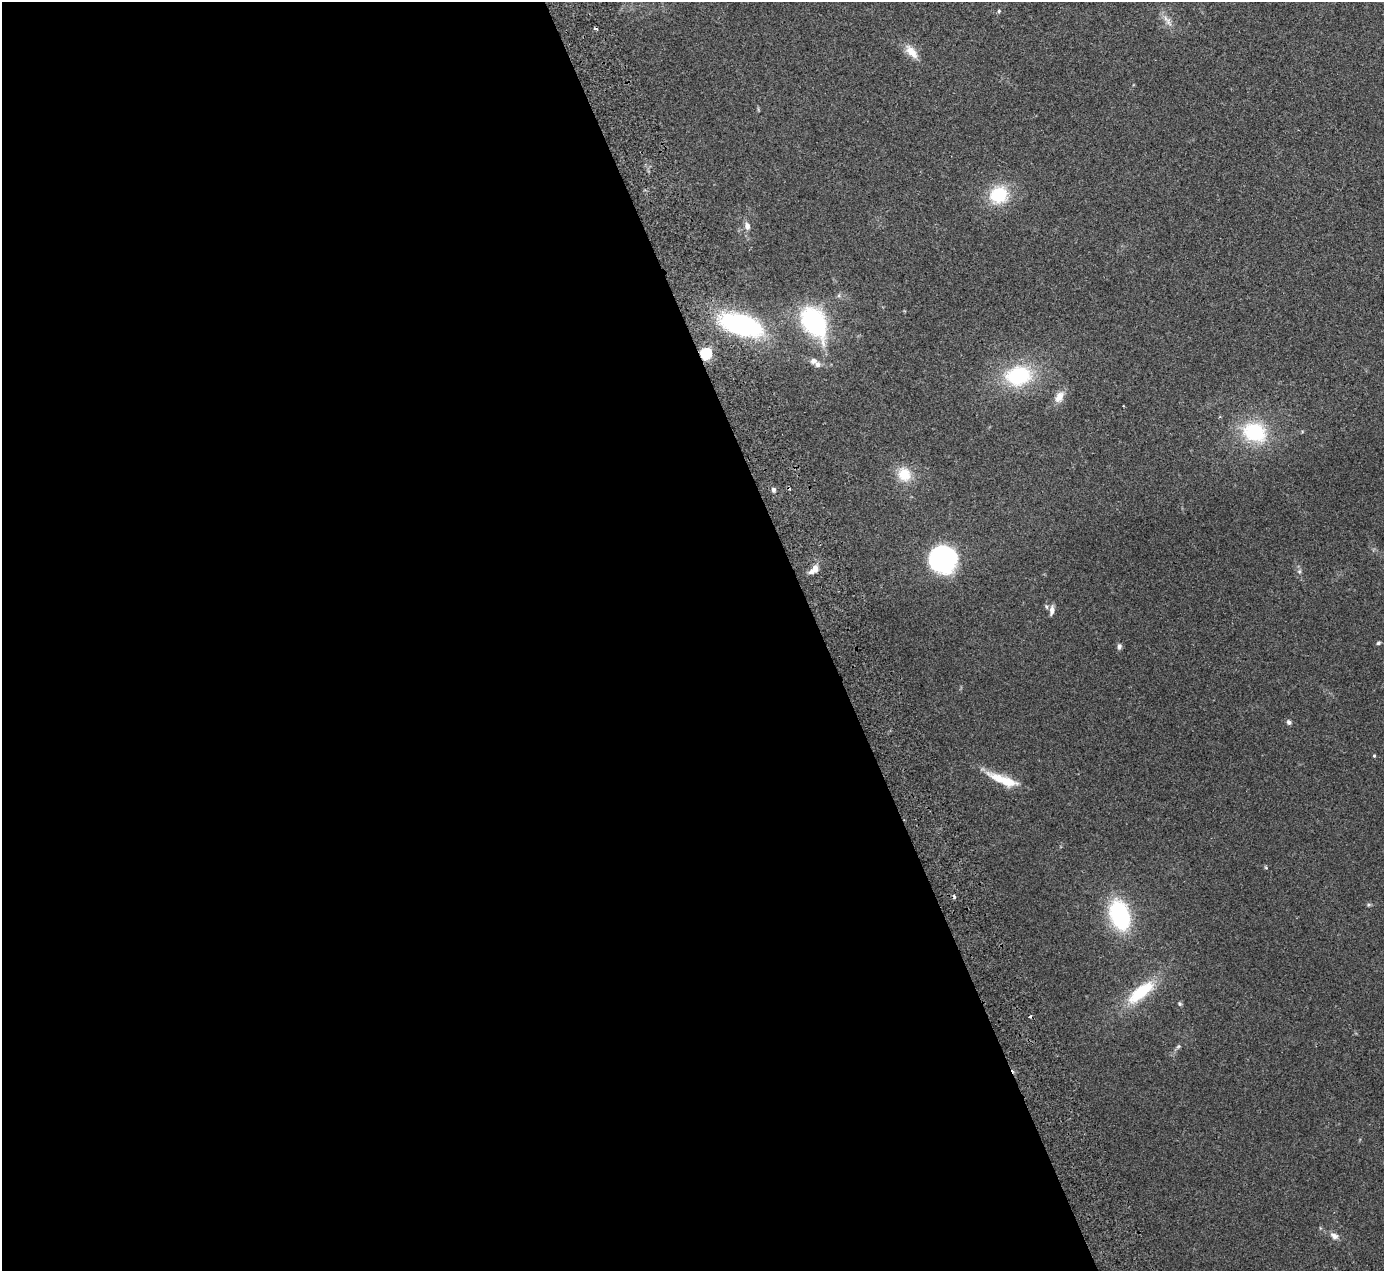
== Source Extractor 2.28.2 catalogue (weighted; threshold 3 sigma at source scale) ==
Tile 9 of 4 x 4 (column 1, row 3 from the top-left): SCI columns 55-1436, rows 1450-2718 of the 5636 x 5565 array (HDU 1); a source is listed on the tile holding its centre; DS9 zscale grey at full resolution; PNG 1386 x 1273 px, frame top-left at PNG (2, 2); no overlay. Shown black and unused: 59% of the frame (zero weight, under 2 of 3 exposures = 3% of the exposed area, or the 3 px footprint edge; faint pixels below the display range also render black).
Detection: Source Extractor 2.28.2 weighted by HDU 2 'WHT'; one run over the whole footprint, this tile lists its part. Background 0.0772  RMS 0.0083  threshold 0.0374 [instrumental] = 3 sigma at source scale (4.5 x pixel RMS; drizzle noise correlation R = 1.50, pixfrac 1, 0.05/0.05 arcsec/px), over >= 5 px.
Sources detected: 35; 4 cosmic-ray / hot-pixel residue — not listed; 2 inside a brighter listed object's ellipse — not listed separately; the other 29 listed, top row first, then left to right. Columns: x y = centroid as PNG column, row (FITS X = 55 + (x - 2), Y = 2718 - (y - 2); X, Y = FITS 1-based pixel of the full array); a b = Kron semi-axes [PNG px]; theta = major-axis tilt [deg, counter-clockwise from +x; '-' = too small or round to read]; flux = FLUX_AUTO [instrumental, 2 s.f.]
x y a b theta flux
999 11 5 4 - 1
1168 22 15 7 -72 5
911 52 22 10 -49 9.6
999 195 21 19 22 34
747 226 10 7 -77 4
814 322 38 24 -58 89
741 325 32 14 -16 180
706 353 5 5 - 100
813 361 9 7 7 3.6
1018 376 31 23 10 60
1059 397 17 11 62 7.6
1254 432 29 22 -20 52
904 474 20 17 -51 17
773 489 5 5 - 2.2
943 559 21 21 - 160
814 569 13 7 44 7.2
1299 571 6 5 - 1.6
1052 610 13 6 83 3.9
1378 643 6 4 18 1.3
1119 646 7 6 - 2.1
1289 722 6 6 - 1.9
1374 756 4 4 - 0.78
998 778 34 11 -28 17
1266 868 4 4 - 1
1120 915 28 17 -73 86
1141 992 44 16 39 37
1179 1004 6 4 -55 1.2
1178 1046 6 5 - 1.4
1334 1236 11 7 -33 4.5
Overlapping masked pixels (flux is a lower limit): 1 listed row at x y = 706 353